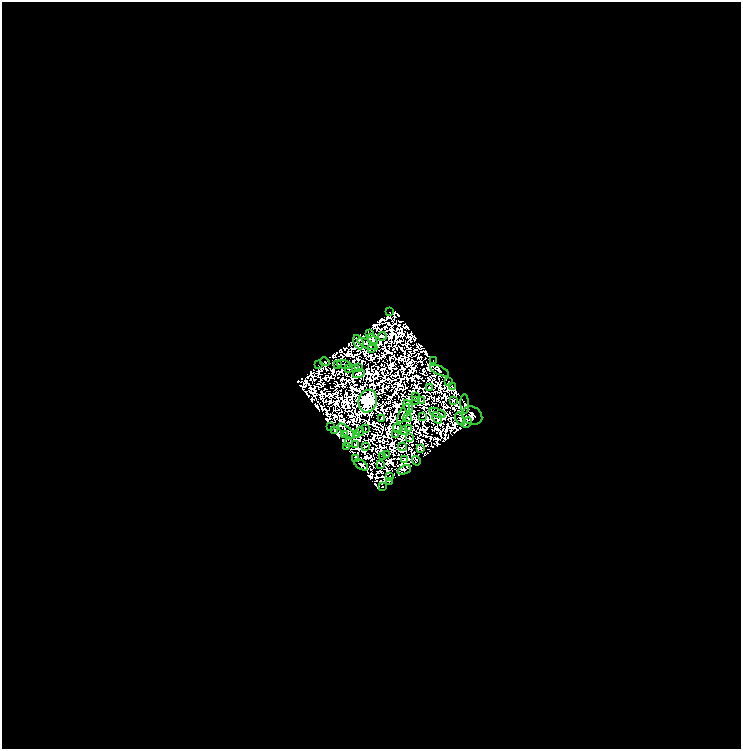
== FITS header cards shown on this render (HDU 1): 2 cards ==
NAXIS1  =                  739
NAXIS2  =                  747

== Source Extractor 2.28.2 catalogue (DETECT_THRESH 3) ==
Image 739 x 747 px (HDU 1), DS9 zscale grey, 1 PNG px = 1 image px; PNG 743 x 751 px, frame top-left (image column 1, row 747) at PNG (2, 2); each listed source drawn as its Kron ellipse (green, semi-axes under 4 px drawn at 4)
Background 0.0592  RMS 1.8e-05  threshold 5.38e-05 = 3 sigma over >= 5 px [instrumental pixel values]
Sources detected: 193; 128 with non-positive FLUX_AUTO (blend fragments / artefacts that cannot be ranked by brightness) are neither listed nor drawn; the other 65 listed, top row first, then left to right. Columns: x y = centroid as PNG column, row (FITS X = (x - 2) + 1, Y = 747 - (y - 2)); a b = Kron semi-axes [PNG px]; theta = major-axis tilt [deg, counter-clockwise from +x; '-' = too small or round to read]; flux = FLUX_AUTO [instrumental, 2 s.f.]
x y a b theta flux
389 312 2 2 - 0.75
369 334 4 2 - 0.63
382 336 4 2 - 1.1
372 340 7 4 -59 2.6
358 342 7 5 -65 0.23
367 344 11 3 -25 1.7
372 348 3 2 - 1.6
434 361 3 2 - 0.51
325 362 5 2 - 2
318 364 3 2 - 0.29
338 364 3 2 - 0.77
344 364 7 2 -15 0.55
358 367 2 2 - 1.6
348 369 3 3 - 5.8
355 369 3 2 - 0.43
439 371 10 4 -24 0.46
359 374 6 3 19 0.14
449 382 3 2 - 2
429 387 3 2 - 0.55
452 387 2 2 - 1.3
415 397 4 3 - 0.51
416 400 3 2 - 0.0051
368 401 11 9 74 830
421 401 3 2 - 1
453 401 3 3 - 1.4
465 404 10 3 -87 1.9
408 406 7 3 -62 0.38
438 413 9 3 -18 2.5
404 414 10 3 63 0.5
422 416 3 2 - 0.76
472 416 10 8 -27 5.8
381 418 2 2 - 0.87
407 418 4 2 - 1.2
437 418 6 2 -58 3.9
460 419 7 3 -66 2.5
467 423 5 3 - 2
331 427 3 2 - 0.71
365 428 2 2 - 0.89
398 428 5 3 - 2.1
409 428 3 2 - 0.25
404 430 3 2 - 0.53
334 431 3 2 - 0.088
347 431 11 3 -42 2
360 431 4 3 - 0.84
344 434 4 3 - 2.2
395 434 3 2 - 0.97
356 435 3 2 - 0.47
410 438 3 2 - 0.32
349 443 3 2 - 1.3
356 444 2 2 - 0.69
365 446 3 2 - 0.84
346 447 3 2 - 1
402 447 4 2 - 0.19
421 449 3 2 - 0.8
386 455 3 2 - 0.54
382 456 2 2 - 0.36
355 459 4 2 - 1.9
404 460 3 2 - 0.78
416 461 5 2 - 0.52
361 465 8 4 -33 4.7
381 465 4 2 - 0.32
404 470 7 4 22 0.45
390 477 3 2 - 0.25
389 481 4 2 - 0.22
382 487 3 2 - 0.9
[128 non-positive-flux detections neither listed nor drawn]